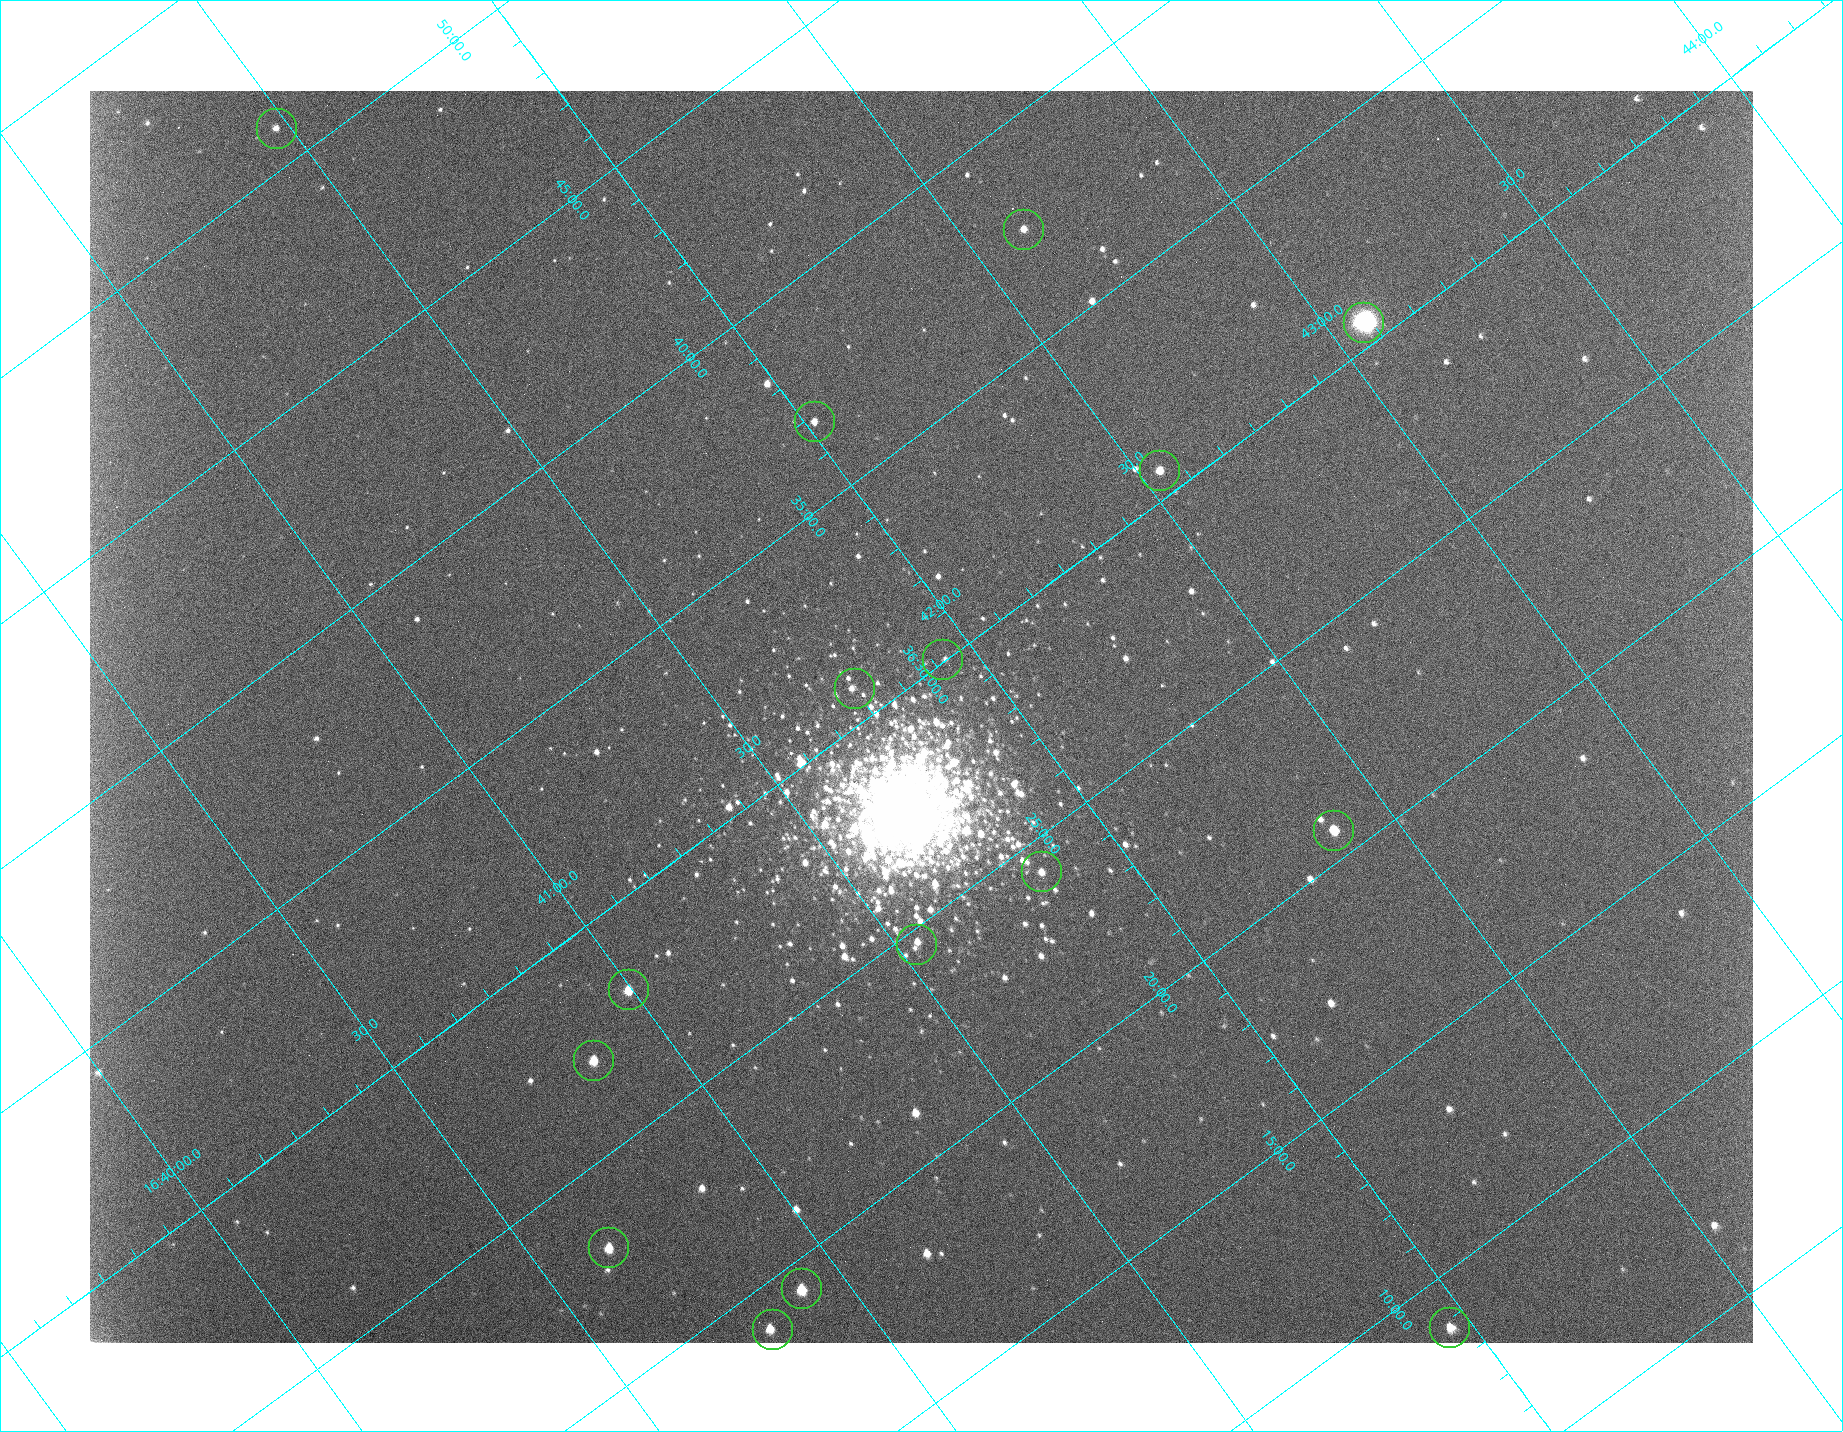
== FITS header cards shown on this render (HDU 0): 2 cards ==
NAXIS1  =                 1663 /fastest changing axis
NAXIS2  =                 1252 /next to fastest changing axis

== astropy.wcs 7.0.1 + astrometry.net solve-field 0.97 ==
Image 1663 x 1252 px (HDU 0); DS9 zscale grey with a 90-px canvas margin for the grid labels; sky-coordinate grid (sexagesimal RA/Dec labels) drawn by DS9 from the SOLVED WCS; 16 Tycho-2 reference stars matched to detected sources circled (green)
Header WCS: RA---TAN/DEC--TAN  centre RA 16:41:50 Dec +36:29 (250.46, +36.49 deg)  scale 1.52 arcsec/px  FOV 42.1' x 31.7'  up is +37 deg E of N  parity flipped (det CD > 0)
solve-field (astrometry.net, Tycho-2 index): VERIFIED the header's WCS against the Tycho-2 star catalogue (verified at 3 index scales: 5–14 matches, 0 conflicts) and refined it, rather than solving blind
Solved WCS: RA---TAN-SIP/DEC--TAN-SIP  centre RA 16:41:50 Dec +36:29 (250.46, +36.49 deg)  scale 1.52 arcsec/px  FOV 42.1' x 31.7'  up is +37 deg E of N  parity flipped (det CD > 0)
The solver's refit moves the header's centre by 1.3 arcsec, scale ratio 1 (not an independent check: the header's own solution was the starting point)
Tycho-2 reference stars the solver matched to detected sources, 16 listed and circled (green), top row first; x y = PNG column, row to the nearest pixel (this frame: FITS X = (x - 90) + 1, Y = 1252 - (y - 91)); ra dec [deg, ICRS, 3 dp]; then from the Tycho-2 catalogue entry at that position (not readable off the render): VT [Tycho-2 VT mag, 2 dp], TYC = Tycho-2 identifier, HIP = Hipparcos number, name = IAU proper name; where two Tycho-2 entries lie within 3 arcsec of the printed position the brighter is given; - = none
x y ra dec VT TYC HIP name
276 128 250.369 +36.849 12.71 2588-2145-1 - -
1023 229 250.653 +36.627 11.82 2588-1251-2 - -
1363 322 250.768 +36.510 7.02 2588-2833-1 81848 -
814 421 250.504 +36.614 11.86 2588-1299-1 - -
1159 470 250.635 +36.511 11.41 2588-1764-1 - -
942 659 250.484 +36.501 11.36 2588-1807-1 - -
854 688 250.438 +36.513 11.30 2588-1745-1 - -
1333 830 250.596 +36.345 10.86 2588-1361-1 - -
1041 871 250.459 +36.404 11.09 2588-1330-1 - -
916 944 250.384 +36.411 11.61 2588-1386-1 - -
628 989 250.249 +36.468 10.87 2588-1662-1 - -
593 1060 250.212 +36.453 10.99 2588-1613-1 - -
608 1247 250.160 +36.385 11.14 2588-1159-1 - -
801 1288 250.229 +36.323 10.73 2588-1432-1 - -
1449 1327 250.490 +36.147 11.92 2588-538-1 - -
772 1329 250.204 +36.316 11.59 2588-1459-1 81655 -